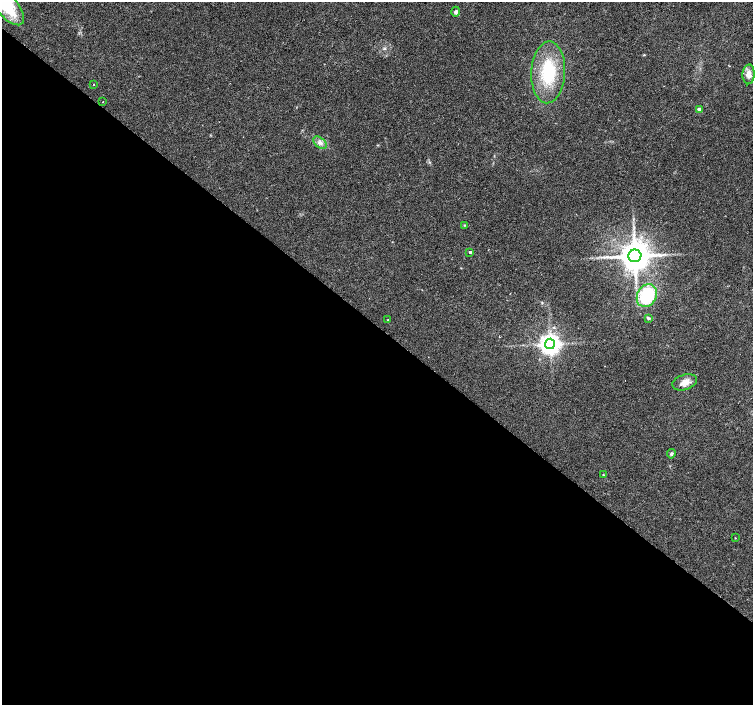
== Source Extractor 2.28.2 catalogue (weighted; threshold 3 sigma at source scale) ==
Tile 14 of 4 x 4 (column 2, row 4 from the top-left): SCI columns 1506-3006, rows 237-1641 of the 6009 x 6026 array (HDU 1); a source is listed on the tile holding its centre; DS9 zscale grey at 2 x 2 block average (1 PNG px = mean of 2 x 2 image px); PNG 755 x 707 px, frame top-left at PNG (2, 2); each listed source drawn as its Kron ellipse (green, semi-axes under 4 px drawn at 4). Shown black and unused: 54% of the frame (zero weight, under 2 of 3 exposures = <1% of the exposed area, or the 3 px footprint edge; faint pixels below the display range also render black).
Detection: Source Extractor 2.28.2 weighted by HDU 2 'WHT'; one run over the whole footprint, this tile lists its part. Background 0.0533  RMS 0.006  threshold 0.0272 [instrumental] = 3 sigma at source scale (4.5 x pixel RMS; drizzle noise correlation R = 1.50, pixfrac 1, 0.0396/0.0396 arcsec/px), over >= 5 px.
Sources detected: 20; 1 long thin detection or spike segment (spike, bleed or trail) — neither listed nor drawn; the other 19 listed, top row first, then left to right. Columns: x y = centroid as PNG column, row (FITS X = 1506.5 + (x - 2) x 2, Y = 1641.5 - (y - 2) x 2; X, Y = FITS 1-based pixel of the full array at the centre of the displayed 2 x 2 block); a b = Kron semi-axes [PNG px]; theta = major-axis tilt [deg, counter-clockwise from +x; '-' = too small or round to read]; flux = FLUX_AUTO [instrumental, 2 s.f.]
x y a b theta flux
5 4 26 10 -50 81
456 12 5 4 - 3.1
548 72 31 17 87 70
749 74 10 6 86 9.8
93 84 2 2 - 1.2
103 102 2 2 - 0.63
699 109 4 4 - 3.2
320 143 8 5 -41 5.6
464 225 3 2 - 0.95
470 252 2 2 - 6.2
635 256 6 6 - 3100
647 296 12 9 61 86
648 318 4 4 - 2.2
388 320 2 2 - 0.99
550 344 5 5 - 1100
685 382 13 7 17 12
671 454 4 3 - 2.5
603 475 3 3 - 1.1
735 538 2 2 - 0.62
Isophote crosses this tile's border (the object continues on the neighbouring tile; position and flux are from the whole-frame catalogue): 1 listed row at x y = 5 4
Diffuse or blended objects may show on this block-average render without a row.